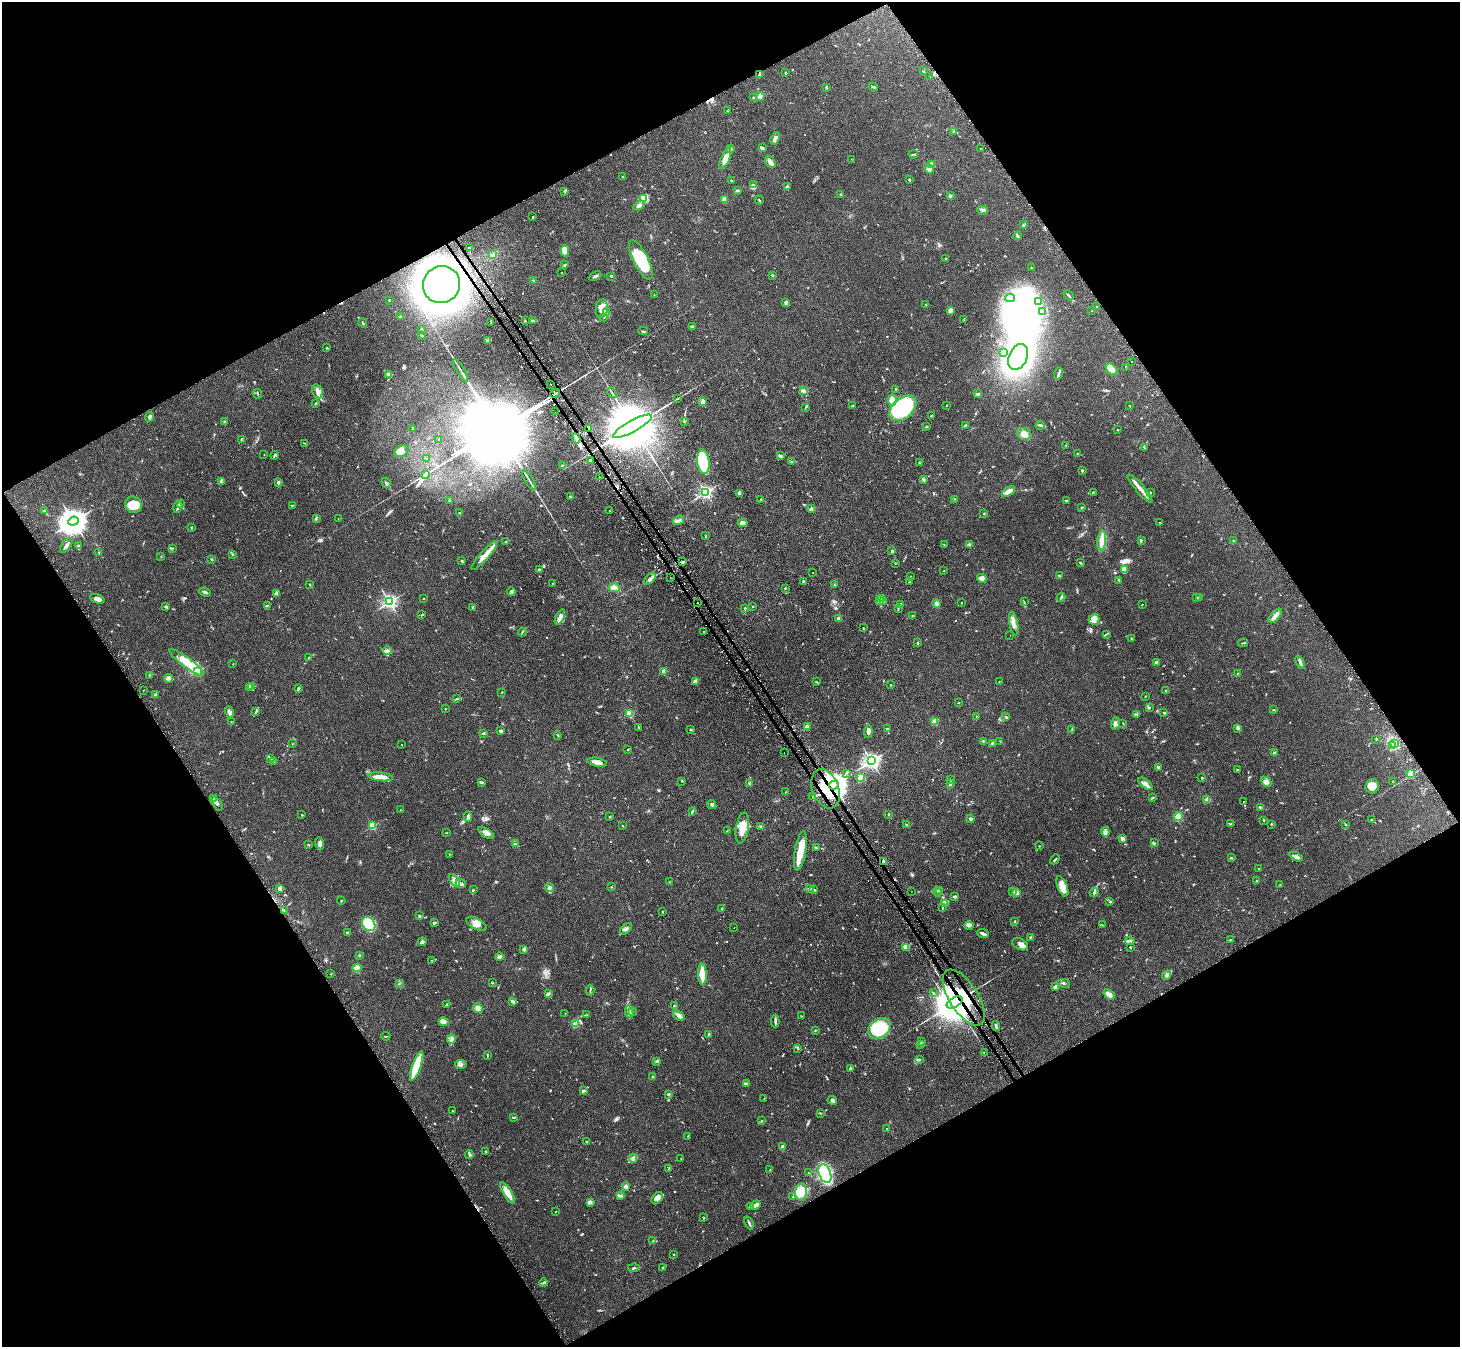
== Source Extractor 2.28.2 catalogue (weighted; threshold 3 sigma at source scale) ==
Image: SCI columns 33-5861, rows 171-5548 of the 5893 x 5858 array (HDU 1 of 3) = the unmasked area's bounding box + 8 px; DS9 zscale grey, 4 x 4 block average (1 PNG px = mean of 4 x 4 image px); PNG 1462 x 1349 px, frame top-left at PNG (2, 2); each listed source drawn as its Kron ellipse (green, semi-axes under 4 px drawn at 4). Shown black and unused: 48% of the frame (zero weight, under 2 of 3 exposures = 3% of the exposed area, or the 3 px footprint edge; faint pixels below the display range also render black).
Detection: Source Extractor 2.28.2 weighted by HDU 2 'WHT'. Background 0.106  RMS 0.0065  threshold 0.0291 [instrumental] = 3 sigma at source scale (4.5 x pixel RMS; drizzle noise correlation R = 1.50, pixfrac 1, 0.05/0.05 arcsec/px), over >= 5 px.
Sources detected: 1006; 2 too faint to see at this stretch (4 x 4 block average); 17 inside a brighter object's white glare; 43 cosmic-ray / hot-pixel residue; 5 long thin detections or spike segments (spike, bleed or trail) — neither listed nor drawn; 33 coinciding with a brighter row at this scale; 48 inside a brighter listed object's ellipse — not listed separately; of the other 858, all 500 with FLUX_AUTO >= 1.68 (the completeness limit of this list) listed and drawn (358 fainter detections not listed), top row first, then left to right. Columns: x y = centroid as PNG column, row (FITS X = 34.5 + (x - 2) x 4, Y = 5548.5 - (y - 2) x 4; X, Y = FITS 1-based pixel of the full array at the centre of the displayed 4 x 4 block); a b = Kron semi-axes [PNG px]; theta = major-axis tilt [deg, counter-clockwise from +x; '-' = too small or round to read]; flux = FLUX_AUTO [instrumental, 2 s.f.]
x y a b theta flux
923 71 3 2 - 3.1
785 73 4 2 - 2.8
759 75 2 2 - 1.7
930 77 2 2 - 2.2
826 87 3 2 - 4.2
873 87 5 2 - 4.2
760 96 4 3 - 13
754 98 3 2 - 6.6
728 110 3 2 - 3.4
954 132 3 2 - 4.4
775 138 6 3 68 11
762 148 3 2 - 10
981 148 2 2 - 1.8
730 149 3 2 - 9.3
913 154 4 2 - 3.4
725 159 11 4 68 37
852 159 2 2 - 1.8
770 162 7 3 -56 20
932 164 2 2 - 74
929 169 4 3 - 19
622 176 2 2 - 4.1
731 180 3 2 - 2.3
909 180 2 2 - 3.4
753 185 3 2 - 3.3
787 187 2 2 - 2.6
738 191 4 2 - 4.9
564 192 3 2 - 2.7
840 194 2 2 - 2.4
950 196 3 2 - 3.3
644 199 2 2 - 3.1
724 199 4 3 - 34
759 200 5 2 - 3.8
639 206 6 3 35 11
982 210 5 2 - 5.4
533 217 2 2 - 4.7
1024 224 3 2 - 3.2
1017 236 4 2 - 7.4
470 248 3 2 - 3
565 251 6 3 -89 46
493 255 2 2 - 1.9
945 258 2 2 - 1.8
641 260 22 7 -64 160
565 265 3 2 - 4.4
1031 268 2 2 - 1.9
562 273 2 2 - 1.8
772 275 2 2 - 1.8
595 276 7 2 25 6.7
611 276 3 2 - 2.3
533 280 3 2 - 2.1
441 285 19 18 - 3900
654 295 2 2 - 2.3
1068 295 6 2 -44 5.2
1010 298 4 2 - 6.1
389 300 2 2 - 7.4
1038 301 2 2 - 3
786 302 3 3 - 7.8
926 304 2 2 - 2.6
1096 306 2 2 - 1.8
602 309 9 6 82 58
950 310 3 3 - 14
1042 311 2 2 - 3.3
1092 311 2 2 - 2.3
607 312 4 3 - 11
400 316 3 2 - 3.7
604 317 2 2 - 2.8
533 320 4 2 - 3.9
964 320 2 2 - 2.6
525 321 2 2 - 2.7
491 322 2 2 - 2.9
363 323 5 2 - 3.6
693 326 3 2 - 3.1
421 329 2 2 - 2.1
643 331 5 2 - 5
422 335 2 2 - 2.1
487 341 4 2 - 2.3
327 348 2 2 - 3.2
1004 353 2 2 - 2
1018 357 14 9 66 2200
1131 361 2 2 - 4.6
1126 367 2 2 - 2.2
1112 369 7 4 -45 110
460 370 13 2 -59 11
1058 373 6 2 73 8
388 374 4 3 - 8.2
551 385 2 2 - 2.7
896 389 3 2 - 2.3
317 391 7 5 -79 20
804 391 4 3 - 7
555 393 5 2 - 7.5
612 393 5 2 - 5.4
258 394 4 2 - 2.6
978 394 3 2 - 13
677 399 2 2 - 2.1
892 400 5 4 - 48
702 402 3 3 - 9.8
315 404 3 2 - 3.2
852 405 3 2 - 2.6
947 405 2 2 - 1.8
1130 406 2 2 - 2.1
806 407 3 2 - 3
903 408 16 10 42 480
555 412 2 2 - 2.1
931 416 2 2 - 3.7
150 417 5 3 - 12
684 421 4 2 - 3.5
225 422 2 2 - 4.6
965 425 3 2 - 4.4
1040 425 4 3 - 5.9
632 426 22 5 29 55000
926 427 2 2 - 2.2
412 428 2 2 - 1.8
589 428 3 2 - 10
1118 430 2 2 - 7
1024 434 7 5 -17 24
576 438 5 3 - 12
242 439 3 2 - 5.3
439 440 3 2 - 1.9
304 443 4 2 - 2.3
1065 445 3 2 - 1.8
1144 447 3 2 - 3.1
401 451 8 5 27 19
1077 453 2 2 - 2.2
264 455 2 2 - 1.8
275 455 4 2 - 5.2
780 456 3 2 - 9.2
427 458 2 2 - 2.5
590 460 3 2 - 6
703 462 12 6 -84 190
792 462 4 2 - 3.3
919 462 2 2 - 2.8
563 466 3 2 - 10
1082 470 3 2 - 4.3
425 474 3 2 - 9
599 477 2 2 - 4.3
529 480 11 2 -60 10
924 480 3 2 - 7.1
221 481 3 2 - 15
278 482 3 2 - 9.3
386 483 5 2 - 6.1
1140 488 18 3 -50 26
1008 491 7 3 27 26
705 492 2 2 - 850
1093 492 3 2 - 2.6
1150 493 2 2 - 9.1
739 494 3 2 - 4.4
570 497 3 2 - 3
955 499 3 2 - 2.4
761 500 3 2 - 3.1
450 501 2 2 - 7
1066 501 3 2 - 3.1
181 503 2 2 - 1.8
133 505 9 8 - 79
292 505 3 2 - 2.2
178 507 6 2 74 6.9
1082 508 2 2 - 3.5
811 509 3 3 - 5.4
44 511 2 2 - 2
610 511 2 2 - 2.1
459 513 3 2 - 2.2
983 513 2 2 - 3.1
316 519 4 2 - 4.4
338 519 2 2 - 2.1
679 520 6 3 35 9.1
73 521 5 4 - 6200
743 523 5 3 - 12
1160 523 2 2 - 2.8
191 527 2 2 - 4.2
705 536 2 2 - 2.6
1141 540 2 2 - 3.6
1102 541 10 4 84 26
1233 541 3 2 - 3.9
506 542 2 2 - 1.9
970 544 2 2 - 3.3
66 545 8 2 54 13
944 545 3 2 - 1.7
78 546 3 2 - 4.5
172 548 2 2 - 2
892 551 2 2 - 16
99 552 2 2 - 8.6
233 555 3 2 - 2.9
161 556 2 2 - 1.7
484 556 19 3 49 33
212 559 3 2 - 2.4
462 561 2 2 - 5.2
683 562 3 2 - 8.3
1080 562 2 2 - 2.8
895 563 2 2 - 2.1
539 570 4 3 - 5.5
1124 570 3 2 - 52
944 571 2 2 - 3
813 572 2 2 - 1.8
911 576 2 2 - 2.4
1060 576 3 3 - 5.6
670 577 2 2 - 3.4
982 578 5 4 - 12
650 579 7 3 43 21
1119 580 3 2 - 2.3
803 581 3 2 - 3
909 582 2 2 - 2.7
552 583 2 2 - 3.1
309 584 2 2 - 1.8
835 585 3 2 - 2.8
615 588 5 4 - 22
785 588 2 2 - 3.9
511 591 4 3 - 5.8
205 592 6 2 -24 8.2
277 594 4 2 - 21
1061 597 4 2 - 4.9
1200 597 2 2 - 2.6
423 598 2 2 - 2.4
881 598 3 2 - 4.4
1197 598 3 2 - 3.6
97 599 8 4 -21 14
880 600 3 2 - 7.1
883 601 4 2 - 4.1
389 602 2 2 - 1100
1024 602 2 2 - 1.8
698 603 2 2 - 3.2
962 603 2 2 - 3.4
900 604 3 2 - 4.1
937 604 3 3 - 14
1142 604 2 2 - 1.7
267 606 3 2 - 6
166 607 2 2 - 7.4
472 607 2 2 - 8
753 607 2 2 - 3.6
745 608 3 2 - 4
898 608 3 2 - 3.1
422 615 3 2 - 2.5
913 615 3 2 - 2.5
1275 616 9 3 49 19
560 617 8 3 66 17
838 618 2 2 - 40
1094 619 5 5 - 19
1014 623 12 3 -79 22
863 628 2 2 - 3
522 632 4 2 - 3.5
704 632 2 2 - 2.6
1106 634 3 2 - 2.7
1010 635 2 2 - 2.4
1132 639 3 2 - 3.2
918 643 2 2 - 14
1243 643 5 2 - 3.3
387 650 4 2 - 6.6
309 657 2 2 - 1.7
186 662 21 5 -37 95
1156 662 3 2 - 6.8
1300 662 7 2 -62 8
233 664 2 2 - 1.7
664 671 4 3 - 13
197 672 2 2 - 250
1237 674 3 2 - 3.7
149 675 2 2 - 4.6
168 678 4 4 - 11
696 681 3 3 - 24
999 681 2 2 - 1.8
816 682 3 2 - 3.1
891 685 2 2 - 1.8
252 686 2 2 - 2.1
250 687 4 2 - 4.8
298 688 3 2 - 7.7
143 690 2 2 - 1.7
1166 691 4 2 - 4.5
502 692 2 2 - 2.2
155 695 3 2 - 6.1
1145 696 2 2 - 2.2
456 699 4 2 - 3
958 703 2 2 - 2.3
1149 708 2 2 - 2.7
445 709 2 2 - 3.7
1274 710 3 2 - 2.9
229 712 6 3 -71 11
256 712 4 2 - 4.3
1164 712 3 2 - 3.1
629 714 2 2 - 200
1137 714 4 2 - 3.4
977 716 3 2 - 1.8
1006 717 3 2 - 2.8
935 721 3 3 - 18
231 722 2 2 - 1.9
1115 723 6 3 68 12
1123 723 3 2 - 2.8
639 727 3 2 - 2.4
807 727 3 2 - 43
1238 728 3 2 - 3.8
690 729 4 2 - 3.4
887 729 2 2 - 6.5
500 730 3 3 - 6.9
1072 730 4 2 - 6.3
868 731 6 3 86 19
484 733 4 2 - 4.8
558 735 3 2 - 3.5
1376 739 2 2 - 2.6
983 741 3 2 - 2.6
1000 741 2 2 - 1.8
992 743 2 2 - 27
293 744 2 2 - 1.8
1394 744 3 3 - 7.8
401 745 2 2 - 2.9
1392 745 3 2 - 4.3
627 750 2 2 - 2.5
784 753 2 2 - 2.1
1274 753 2 2 - 6.5
271 759 2 2 - 1.9
273 761 2 2 - 1.8
871 761 3 2 - 1500
597 762 10 3 -10 23
1158 767 4 2 - 5.6
1237 769 2 2 - 3.1
846 773 4 2 - 3.2
1411 774 2 2 - 170
381 777 12 3 -6 38
860 778 4 3 - 11
1202 778 2 2 - 2.6
950 780 2 2 - 3.1
682 781 3 2 - 3.1
1393 781 2 2 - 3.8
481 782 3 2 - 9.3
1266 782 6 3 -43 18
750 783 2 2 - 11
950 783 4 2 - 8.1
1145 784 8 3 -39 27
834 785 5 4 - 6700
1372 786 7 6 - 34
826 789 20 13 -69 290
786 792 3 2 - 4.4
813 797 2 2 - 1.9
1152 798 4 2 - 3.7
213 799 2 2 - 1.7
1207 800 4 3 - 12
1244 802 3 2 - 2.9
217 804 7 2 -60 11
712 805 5 2 - 5.8
1260 807 3 2 - 8.1
400 810 2 2 - 3.1
692 812 3 2 - 3.4
889 814 2 2 - 2.5
302 815 3 2 - 1.9
468 816 5 3 - 8.2
610 816 2 2 - 2.3
1178 816 5 3 - 14
971 819 4 2 - 7.2
1264 820 2 2 - 4.7
1371 820 3 2 - 4.3
1230 823 4 2 - 3.8
1272 824 2 2 - 1.9
1345 824 2 2 - 2.1
906 825 2 2 - 2.6
372 826 2 2 - 280
622 826 2 2 - 3.1
761 826 2 2 - 1.8
742 828 15 6 80 67
727 831 2 2 - 1.8
1105 832 5 3 - 12
447 833 2 2 - 1.7
486 833 9 3 -34 16
1122 839 2 2 - 48
320 843 6 3 -72 10
1154 843 3 2 - 2.8
516 844 2 2 - 2.4
308 845 3 2 - 3
1039 846 2 2 - 1.8
817 847 4 2 - 3.7
800 851 20 5 81 76
449 854 2 2 - 1.9
1296 857 7 2 -24 19
1231 858 3 2 - 3.5
1055 859 6 2 45 4.5
883 862 3 2 - 5.4
1258 868 2 2 - 1.7
454 880 7 2 -53 12
1256 881 2 2 - 2.9
670 882 2 2 - 2.3
461 883 5 3 - 9.4
1280 885 3 2 - 1.9
1062 886 11 5 -69 55
611 887 2 2 - 2
280 888 3 2 - 25
550 888 4 2 - 5.9
810 888 3 2 - 3.9
814 889 3 2 - 3
473 890 2 2 - 14
940 890 4 2 - 5.6
911 891 2 2 - 1.8
1012 891 2 2 - 2.3
937 892 5 3 - 7.9
1016 892 4 2 - 25
1094 893 4 2 - 5.9
955 896 3 2 - 9.1
341 901 4 2 - 2.8
1110 901 2 2 - 15
945 904 4 3 - 17
942 908 3 2 - 2.4
722 909 3 2 - 3.7
284 910 2 2 - 2.3
662 912 2 2 - 1.8
419 916 2 2 - 8.4
1014 922 3 2 - 3.9
434 923 4 2 - 7.1
369 924 8 6 -52 140
476 924 11 5 -28 26
1102 925 3 2 - 1.9
969 926 4 2 - 6.5
734 928 2 2 - 1.7
626 929 7 3 42 10
348 933 3 2 - 6.3
983 934 6 2 -23 17
1031 938 3 3 - 5.3
1231 940 2 2 - 3.1
1130 941 5 2 - 6.9
422 942 4 3 - 10
1020 944 8 5 -28 18
906 947 2 2 - 150
1130 947 2 2 - 3.8
524 949 2 2 - 16
359 955 2 2 - 3
499 956 4 2 - 5.7
432 961 2 2 - 6.9
357 968 4 4 - 18
331 974 2 2 - 2.4
702 974 10 3 -88 85
1166 975 5 4 - 9.2
399 983 2 2 - 1.7
492 983 3 2 - 2.4
1064 983 6 2 -7 6.2
1055 987 2 2 - 50
590 990 5 2 - 3.7
933 993 3 2 - 2.5
548 994 3 2 - 11
1109 995 6 3 -37 24
964 998 32 14 -57 1100
512 1001 3 3 - 12
954 1002 9 5 29 19000
447 1004 4 2 - 4
675 1006 2 2 - 14
478 1008 5 4 - 24
632 1011 2 2 - 2.8
629 1012 6 2 -82 9.5
565 1013 2 2 - 2.4
587 1015 2 2 - 1.9
679 1015 6 3 -38 15
801 1016 2 2 - 2.7
775 1021 6 2 -89 7.1
443 1022 5 4 - 25
575 1023 4 2 - 7
996 1026 5 2 - 5.2
879 1028 12 9 34 200
815 1031 2 2 - 2.2
708 1034 2 2 - 4.1
386 1036 4 2 - 2.6
451 1039 4 2 - 6.7
921 1041 3 2 - 4.8
920 1045 4 2 - 4.2
798 1049 2 2 - 2.3
984 1052 2 2 - 1.7
487 1055 4 2 - 2.8
919 1059 2 2 - 2.5
657 1061 3 3 - 5.7
461 1064 6 4 -11 13
417 1066 15 4 71 130
851 1068 4 2 - 6.4
653 1077 2 2 - 3
746 1084 2 2 - 2.2
583 1091 3 2 - 13
668 1094 2 2 - 28
764 1099 2 2 - 2
832 1100 5 3 - 14
452 1111 2 2 - 2.9
820 1113 3 2 - 3.9
513 1117 4 2 - 3.5
761 1121 2 2 - 1.7
886 1129 2 2 - 2.1
688 1136 2 2 - 3.8
587 1141 2 2 - 2.6
782 1146 3 2 - 3.5
485 1151 2 2 - 2
469 1155 4 2 - 6.2
633 1158 4 3 - 8.8
681 1158 2 2 - 2.3
668 1169 2 2 - 2
770 1170 2 2 - 2
809 1172 2 2 - 1.7
825 1173 9 6 -69 450
626 1187 2 2 - 83
801 1192 9 5 84 72
508 1193 12 3 -60 46
620 1195 4 2 - 5.8
793 1197 2 2 - 3.3
657 1198 7 4 51 23
590 1203 3 3 - 5.4
756 1205 5 2 - 16
751 1206 4 2 - 5.7
556 1212 2 2 - 2.3
703 1218 3 2 - 3.4
749 1223 6 2 -68 7
653 1240 3 2 - 2.6
674 1254 2 2 - 1.9
634 1268 6 2 5 4.4
662 1268 4 2 - 3
543 1283 4 2 - 3.9
Overlapping masked pixels (flux is a lower limit): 9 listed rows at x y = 441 285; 555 393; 632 426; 589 428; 834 785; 826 789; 883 862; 964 998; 954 1002
Diffuse or blended objects may show on this block-average render without a row.